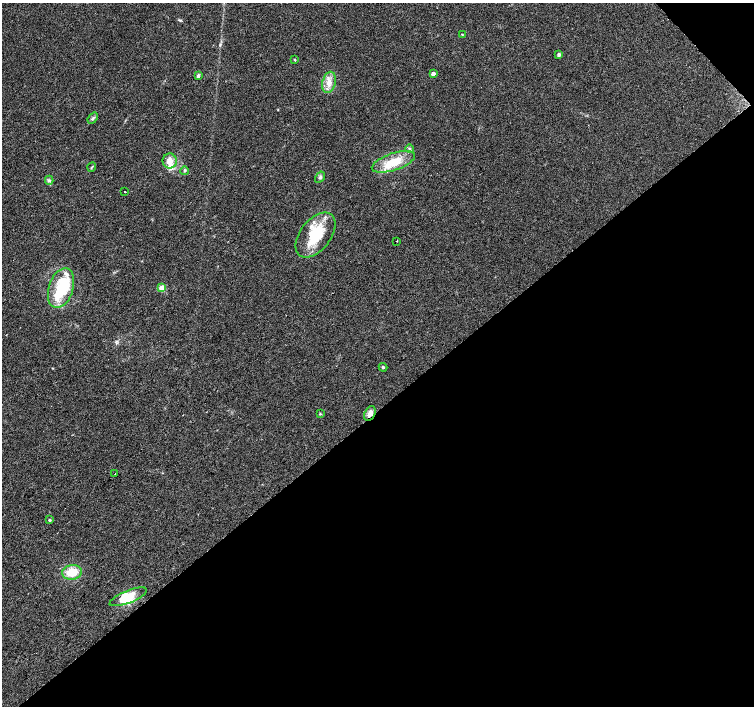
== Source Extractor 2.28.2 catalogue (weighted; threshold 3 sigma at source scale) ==
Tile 12 of 4 x 4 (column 4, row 3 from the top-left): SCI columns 4517-6020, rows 1620-3026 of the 6020 x 5987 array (HDU 1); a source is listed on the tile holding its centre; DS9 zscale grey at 2 x 2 block average (1 PNG px = mean of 2 x 2 image px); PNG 756 x 708 px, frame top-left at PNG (2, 3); each listed source drawn as its Kron ellipse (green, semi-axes under 4 px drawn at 4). Shown black and unused: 43% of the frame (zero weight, under 2 of 3 exposures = <1% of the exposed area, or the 3 px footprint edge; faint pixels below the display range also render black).
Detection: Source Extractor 2.28.2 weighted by HDU 2 'WHT'; one run over the whole footprint, this tile lists its part. Background 0.0335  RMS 0.0046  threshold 0.0208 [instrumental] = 3 sigma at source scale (4.5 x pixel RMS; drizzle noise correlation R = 1.50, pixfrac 1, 0.0396/0.0396 arcsec/px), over >= 5 px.
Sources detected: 31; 2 inside a brighter object's white glare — neither listed nor drawn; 3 inside a brighter listed object's ellipse — not listed separately; the other 26 listed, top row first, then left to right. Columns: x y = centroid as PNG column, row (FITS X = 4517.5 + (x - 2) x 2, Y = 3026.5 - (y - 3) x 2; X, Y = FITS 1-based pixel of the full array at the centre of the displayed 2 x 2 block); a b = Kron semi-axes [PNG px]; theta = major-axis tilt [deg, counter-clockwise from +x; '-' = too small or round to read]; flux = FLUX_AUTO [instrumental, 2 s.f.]
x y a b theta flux
462 34 3 2 - 0.64
559 54 2 2 - 5.2
294 60 2 2 - 1.6
433 74 3 2 - 9.4
198 76 4 3 - 2.7
329 82 11 6 75 8.9
93 118 6 3 51 2
410 149 4 3 - 1.5
170 161 7 7 - 10
393 162 22 8 18 27
92 167 4 3 - 1.1
185 171 4 3 - 1.5
320 177 6 4 58 2.2
49 180 4 3 - 1.9
125 192 2 2 - 3.8
315 235 26 15 52 45
396 241 2 2 - 0.54
61 288 20 12 72 36
162 288 4 4 - 10
383 367 4 3 - 1.8
370 413 8 5 64 6.7
320 414 3 3 - 0.78
115 474 2 2 - 1.3
50 520 3 3 - 1.5
72 572 10 7 9 22
128 597 20 6 22 28
Overlapping masked pixels (flux is a lower limit): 1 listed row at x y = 370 413
Diffuse or blended objects may show on this block-average render without a row.